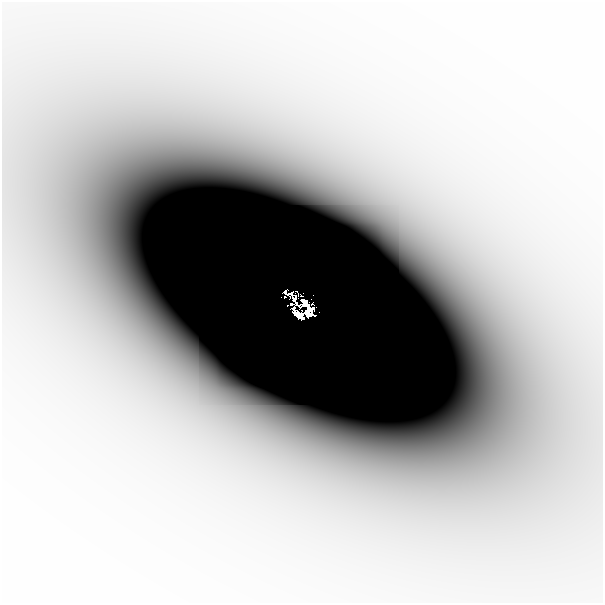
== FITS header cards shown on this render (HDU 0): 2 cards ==
NAXIS1  =                  601
NAXIS2  =                  601

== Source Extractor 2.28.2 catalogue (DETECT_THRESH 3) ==
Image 601 x 601 px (HDU 0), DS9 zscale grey, 1 PNG px = 1 image px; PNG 605 x 605 px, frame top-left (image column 1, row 601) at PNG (2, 2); no overlay
Background -2.84e-06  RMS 1.0e-06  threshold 3.02e-06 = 3 sigma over >= 5 px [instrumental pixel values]
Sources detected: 11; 3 with non-positive FLUX_AUTO (blend fragments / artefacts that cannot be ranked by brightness) are not listed; the other 8 listed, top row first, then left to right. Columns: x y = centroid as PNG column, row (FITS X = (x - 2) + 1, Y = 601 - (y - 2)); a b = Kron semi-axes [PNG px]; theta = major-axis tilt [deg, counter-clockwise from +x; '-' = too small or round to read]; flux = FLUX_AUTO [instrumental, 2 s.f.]
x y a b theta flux
294 300 4 4 - 0.096
305 303 6 4 -52 0.45
291 304 3 2 - 0.046
297 304 7 3 -43 0.31
302 305 3 3 - 0.12
293 309 4 3 - 0.053
299 315 10 5 -35 0.28
194 340 24 18 -69 0.0025
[3 non-positive-flux detections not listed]